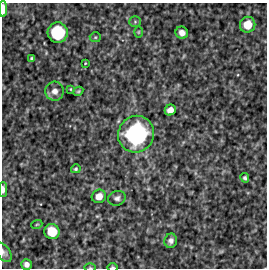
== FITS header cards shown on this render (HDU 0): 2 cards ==
NAXIS1  =                  265 / FITS: X Dimension
NAXIS2  =                  266 / FITS: Y Dimension

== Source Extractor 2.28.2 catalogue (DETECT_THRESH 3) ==
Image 265 x 266 px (HDU 0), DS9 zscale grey, 1 PNG px = 1 image px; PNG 269 x 270 px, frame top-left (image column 1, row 266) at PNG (2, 3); each listed source drawn as its Kron ellipse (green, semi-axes under 4 px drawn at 4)
Background 4520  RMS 240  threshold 729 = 3 sigma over >= 5 px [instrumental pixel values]
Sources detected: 26; all 26 listed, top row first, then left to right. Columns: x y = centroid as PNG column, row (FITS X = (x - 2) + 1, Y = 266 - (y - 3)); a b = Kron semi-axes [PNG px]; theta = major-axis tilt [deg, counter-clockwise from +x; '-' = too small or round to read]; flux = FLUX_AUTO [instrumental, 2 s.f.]
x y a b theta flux
3 9 8 3 90 1.4e+05
135 22 6 5 - 3.0e+04
248 25 8 7 - 2.8e+05
138 32 6 4 89 1.8e+04
58 33 10 10 - 8.1e+05
182 33 6 6 - 9.8e+04
95 37 5 5 - 2.0e+04
32 58 3 3 - 2.4e+04
85 63 3 2 - 1.3e+04
70 89 3 3 - 1.4e+04
55 91 9 9 - 1.1e+05
78 91 5 4 - 2.0e+04
170 110 6 5 - 1.1e+05
136 134 19 17 54 2.1e+06
76 169 5 4 - 2.4e+04
245 178 5 4 - 3.4e+04
3 189 7 3 89 8.0e+04
99 196 7 6 - 1.5e+05
117 198 9 7 18 5.7e+04
37 224 5 3 - 1.5e+04
52 232 8 7 - 3.6e+05
171 241 7 6 - 6.5e+04
3 252 11 6 -56 5.5e+04
26 264 5 5 - 6.9e+04
113 267 5 3 - 2.6e+04
90 268 5 3 - 1.6e+04
At the frame edge (FLAGS 8, measured only in part): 5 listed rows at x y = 3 9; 3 189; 3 252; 113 267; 90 268